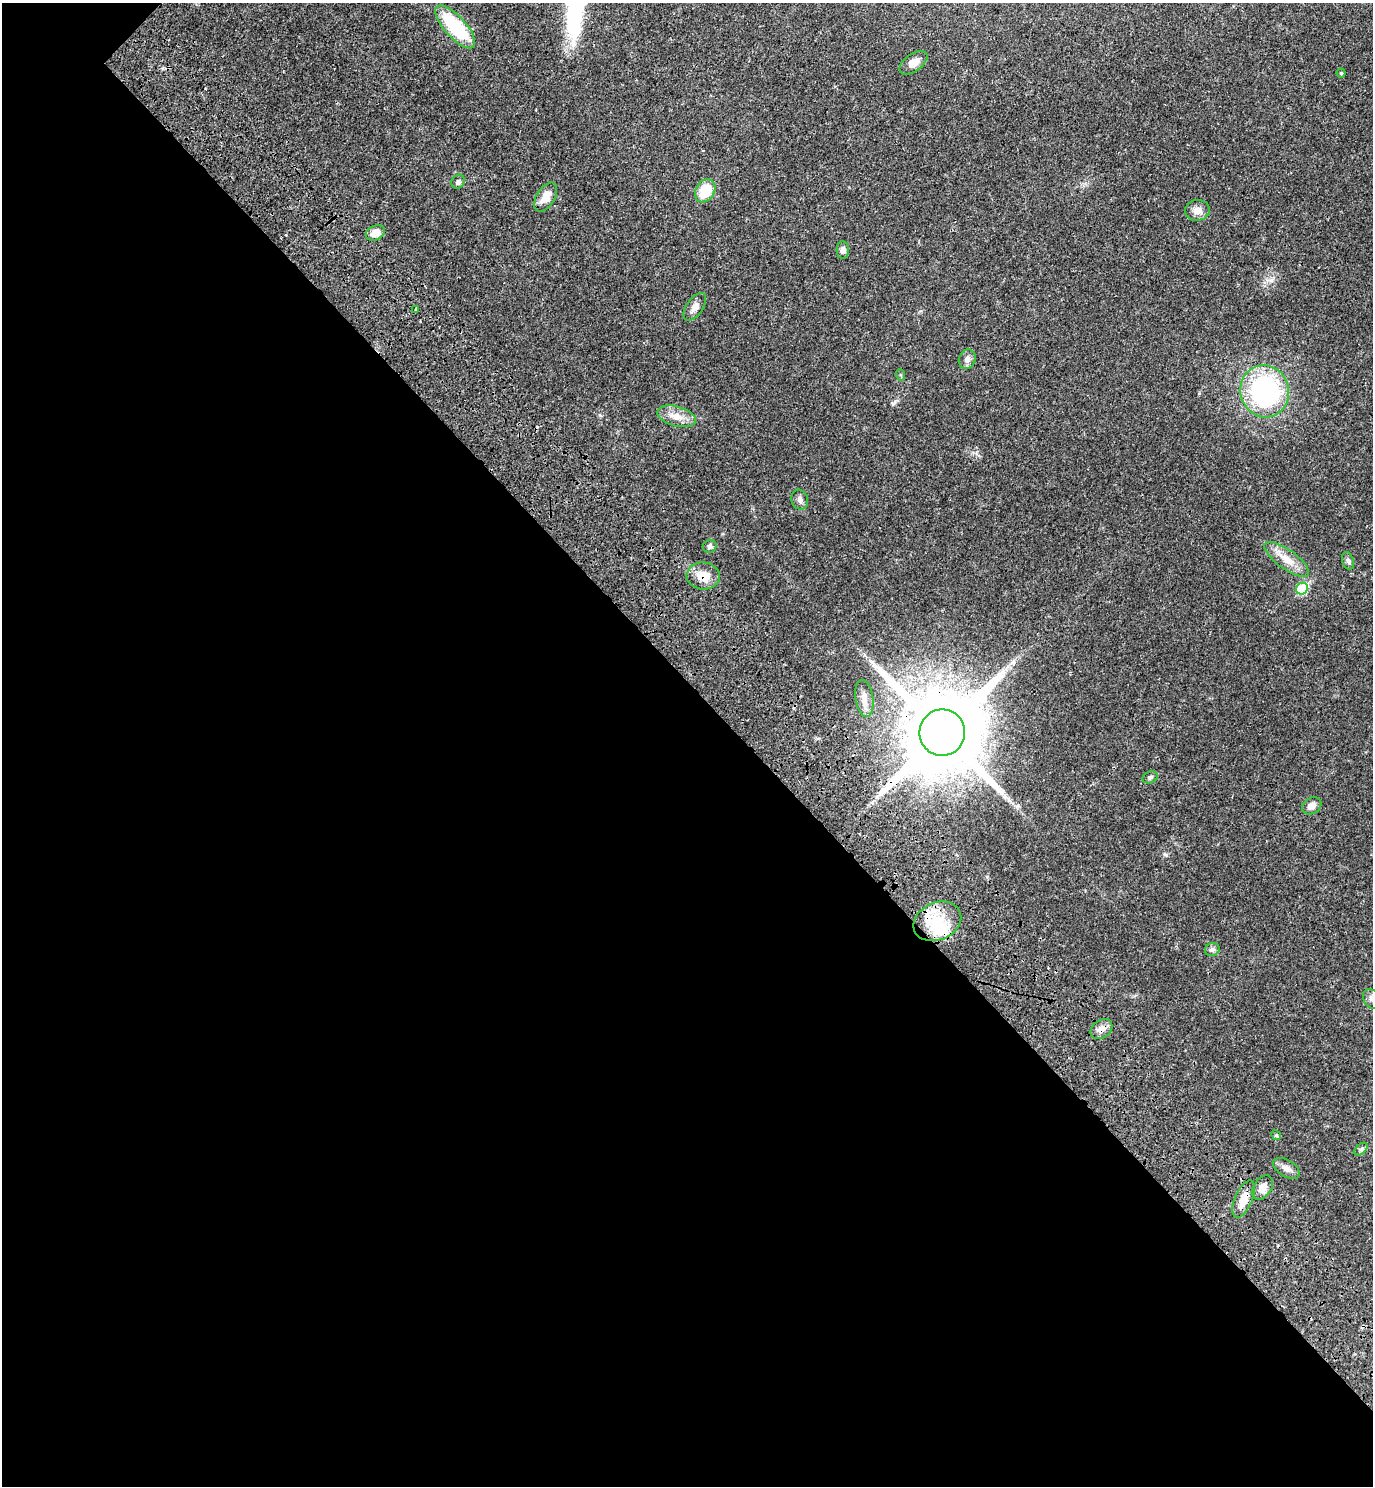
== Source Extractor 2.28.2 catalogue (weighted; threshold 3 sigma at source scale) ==
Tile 14 of 4 x 4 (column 2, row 4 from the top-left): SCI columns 1629-2999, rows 104-1587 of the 6140 x 6140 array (HDU 1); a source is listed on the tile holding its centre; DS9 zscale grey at full resolution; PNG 1375 x 1488 px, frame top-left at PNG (2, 3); each listed source drawn as its Kron ellipse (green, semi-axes under 4 px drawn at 4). Shown black and unused: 54% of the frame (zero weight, under 3 of 4 exposures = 8% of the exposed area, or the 3 px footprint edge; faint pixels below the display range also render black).
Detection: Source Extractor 2.28.2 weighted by HDU 2 'WHT'; one run over the whole footprint, this tile lists its part. Background 0.0277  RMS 0.0029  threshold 0.0132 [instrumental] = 3 sigma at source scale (4.5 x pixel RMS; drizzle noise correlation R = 1.50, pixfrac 1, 0.05/0.05 arcsec/px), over >= 5 px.
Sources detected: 36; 1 inside a brighter object's white glare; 1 cosmic-ray / hot-pixel residue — neither listed nor drawn; the other 34 listed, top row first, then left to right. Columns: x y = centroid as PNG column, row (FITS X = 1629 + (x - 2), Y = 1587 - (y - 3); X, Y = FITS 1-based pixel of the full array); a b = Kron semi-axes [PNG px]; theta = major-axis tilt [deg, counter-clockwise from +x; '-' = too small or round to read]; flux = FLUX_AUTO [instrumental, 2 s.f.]
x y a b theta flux
455 27 27 10 -48 19
913 63 16 8 36 2.7
1341 73 4 4 - 0.35
458 182 7 6 - 0.83
705 191 12 9 60 7
546 197 16 9 58 3.2
1197 210 12 10 9 2.1
375 233 10 7 26 3
843 250 8 6 -86 1.3
695 307 16 8 55 1.8
416 309 3 3 - 1.9
967 359 10 8 70 1.4
901 375 6 3 -71 0.3
1265 391 26 24 -74 44
677 416 20 10 -15 3.2
800 500 10 8 -70 1.1
710 546 7 6 - 0.78
1287 559 26 9 -36 4.3
1348 561 9 5 -70 0.71
703 576 16 13 -6 4.1
1302 589 6 5 - 14
864 698 19 9 -81 2.5
942 733 23 23 - 4500
1150 777 8 6 20 0.63
1312 806 10 8 31 1.9
937 921 25 18 24 10
1212 949 7 6 - 0.76
1372 999 11 8 -52 1.3
1101 1029 12 8 38 1.9
1276 1135 5 4 - 0.3
1361 1149 8 4 44 0.59
1286 1168 15 8 -30 1.7
1262 1188 13 8 57 2.1
1244 1199 20 8 66 4.1
Overlapping masked pixels (flux is a lower limit): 5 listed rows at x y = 703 576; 942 733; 937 921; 1101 1029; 1244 1199
Isophote crosses this tile's border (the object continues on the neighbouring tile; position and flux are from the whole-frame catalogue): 1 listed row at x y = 1372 999
Unlisted compact peaks at least as high as the median listed source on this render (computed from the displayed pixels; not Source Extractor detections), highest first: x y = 893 403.